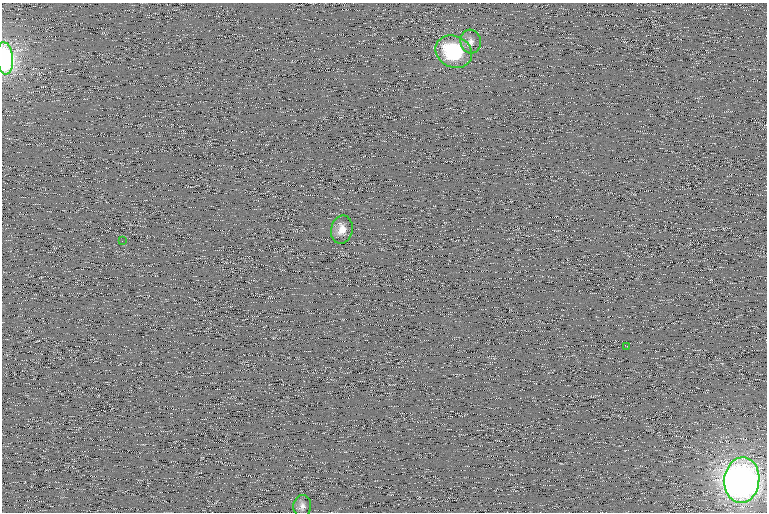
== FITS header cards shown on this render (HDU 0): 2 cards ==
NAXIS1  =                  765 /
NAXIS2  =                  510 /

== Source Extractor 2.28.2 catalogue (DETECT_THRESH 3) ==
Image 765 x 510 px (HDU 0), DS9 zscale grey, 1 PNG px = 1 image px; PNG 769 x 514 px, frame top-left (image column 1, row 510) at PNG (2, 3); each listed source drawn as its Kron ellipse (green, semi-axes under 4 px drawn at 4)
Background 112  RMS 10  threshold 30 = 3 sigma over >= 5 px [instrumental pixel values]
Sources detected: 8; all 8 listed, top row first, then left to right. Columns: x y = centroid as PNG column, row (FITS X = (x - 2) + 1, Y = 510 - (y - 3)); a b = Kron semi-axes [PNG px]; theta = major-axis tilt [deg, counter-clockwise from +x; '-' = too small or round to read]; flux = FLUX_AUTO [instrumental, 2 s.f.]
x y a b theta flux
471 42 12 10 -83 4400
454 52 19 15 -27 52000
5 58 16 8 -84 120000
342 229 14 10 79 6600
122 241 2 2 - 1100
627 346 3 2 - 570
742 480 23 17 84 550000
302 506 11 9 83 3200
At the frame edge (FLAGS 8, measured only in part): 1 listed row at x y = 5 58